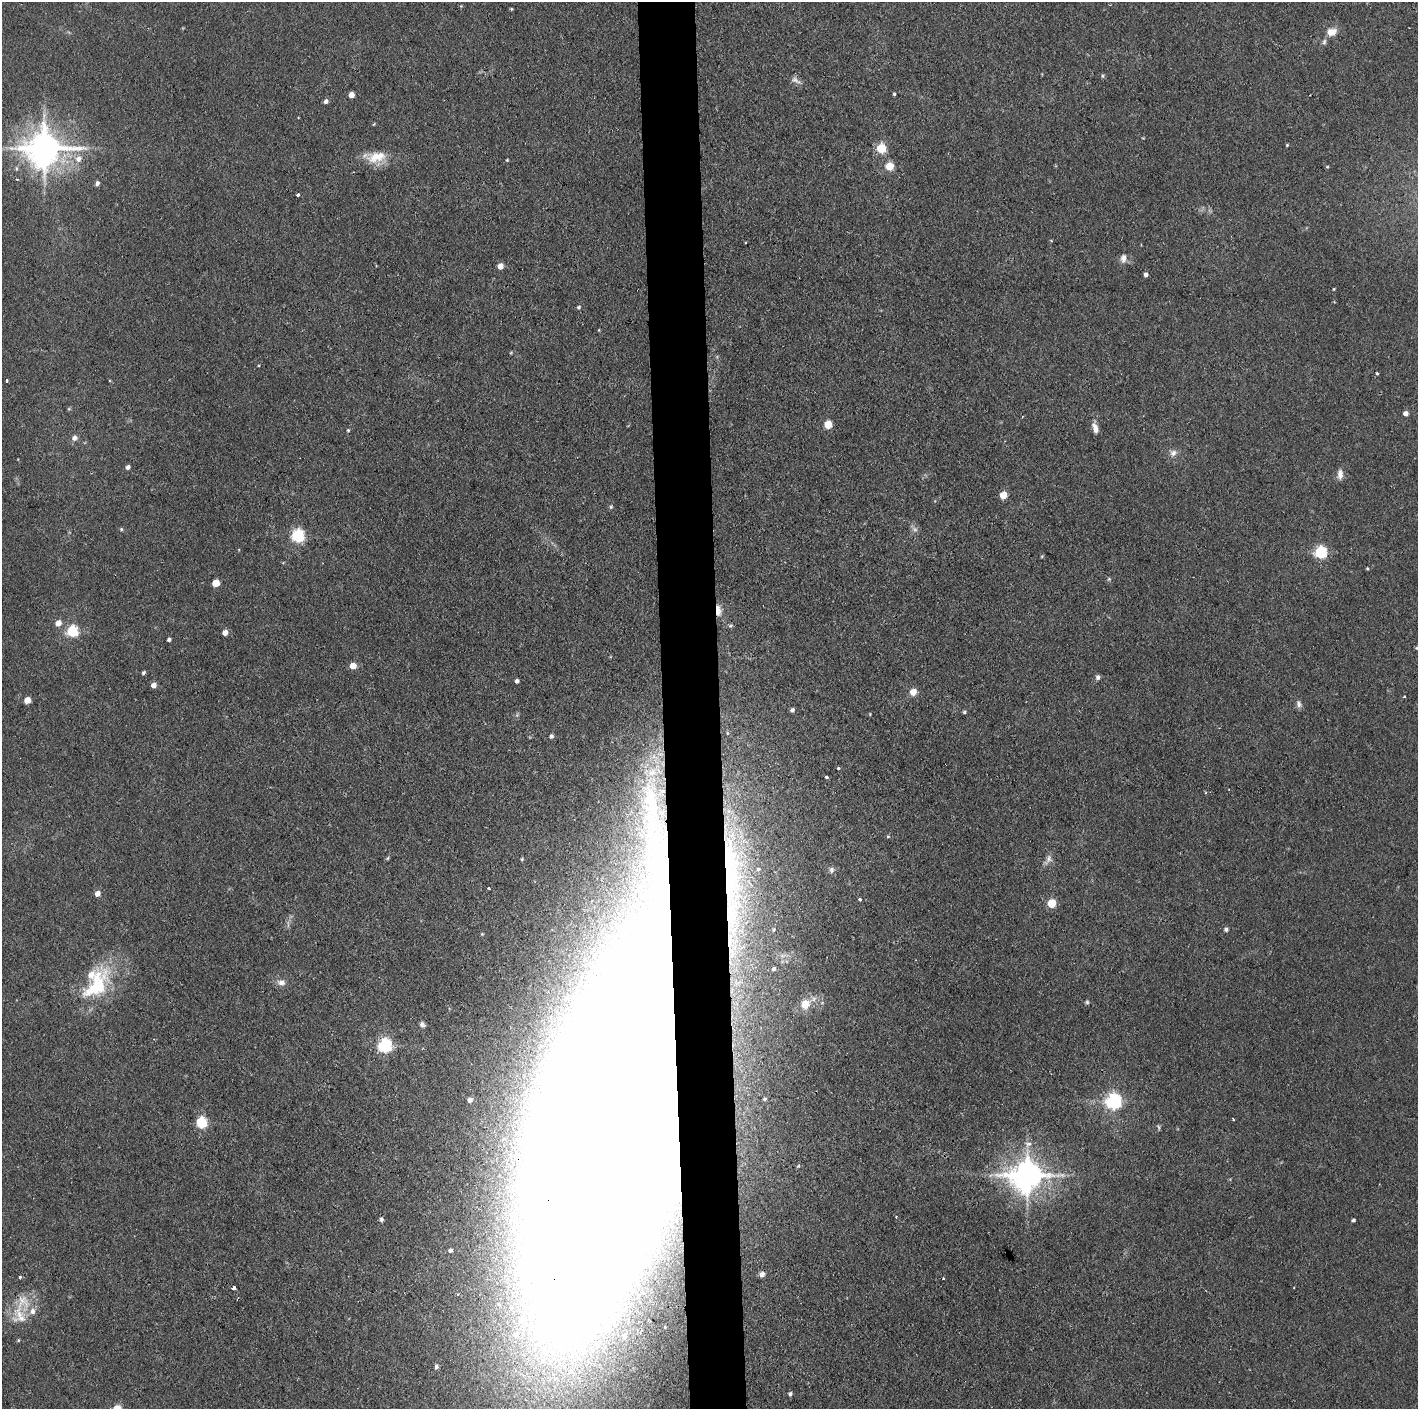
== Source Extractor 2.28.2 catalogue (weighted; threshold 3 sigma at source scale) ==
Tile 5 of 3 x 3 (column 2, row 2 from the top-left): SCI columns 1418-2833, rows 1407-2813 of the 4250 x 4220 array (HDU 1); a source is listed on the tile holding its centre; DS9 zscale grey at full resolution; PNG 1420 x 1411 px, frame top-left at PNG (2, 2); no overlay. Shown black and unused: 4% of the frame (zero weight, under 2 of 3 exposures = <1% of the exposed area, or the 3 px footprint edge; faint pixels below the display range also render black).
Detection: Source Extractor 2.28.2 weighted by HDU 2 'WHT'; one run over the whole footprint, this tile lists its part. Background 0.0464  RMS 0.0053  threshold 0.0237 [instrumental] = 3 sigma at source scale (4.5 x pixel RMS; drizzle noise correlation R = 1.50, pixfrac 1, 0.05/0.05 arcsec/px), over >= 5 px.
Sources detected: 118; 1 too faint to see at this stretch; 2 inside a brighter object's white glare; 1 cosmic-ray / hot-pixel residue — not listed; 4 inside a brighter listed object's ellipse — not listed separately; the other 110 listed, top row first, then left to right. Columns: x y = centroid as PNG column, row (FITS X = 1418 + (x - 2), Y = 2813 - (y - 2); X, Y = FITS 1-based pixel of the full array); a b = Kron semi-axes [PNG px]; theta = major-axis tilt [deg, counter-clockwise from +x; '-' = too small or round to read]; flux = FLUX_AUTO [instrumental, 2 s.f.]
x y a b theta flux
511 9 4 3 - 0.51
1331 32 13 10 10 5.2
1103 76 6 5 - 0.79
795 80 15 7 -23 2.4
894 94 3 3 - 0.79
351 95 4 4 - 5.2
326 101 5 4 - 1.9
374 124 5 3 - 0.44
1287 145 3 3 - 0.59
44 148 11 10 - 1300
881 148 5 5 - 32
376 157 28 15 12 11
78 159 9 8 - 4
507 160 3 3 - 0.51
889 166 5 5 - 19
97 183 5 5 - 1.5
298 195 3 3 - 2.1
1051 240 4 3 - 0.41
746 242 3 2 - 0.45
1124 258 11 8 76 3
500 266 5 4 - 6.5
1146 275 4 4 - 1.6
1334 289 3 3 - 0.44
579 307 5 5 - 0.91
511 352 5 3 - 0.52
7 380 3 3 - 1.1
1406 413 4 4 - 2.9
828 424 6 5 - 9.9
1095 428 12 6 -71 3.8
348 430 5 4 - 0.66
74 438 7 6 - 2.3
1173 453 9 8 - 2.6
128 467 5 4 - 1.6
1340 474 13 7 -88 3.2
1003 495 5 5 - 12
611 507 6 4 70 0.79
121 529 5 4 - 0.68
298 536 6 6 - 93
1321 552 6 5 - 76
1042 556 5 4 - 0.47
1367 569 4 3 - 0.55
1109 579 6 4 47 0.69
215 583 5 5 - 15
718 610 14 6 -85 5
58 623 6 6 - 4.2
731 626 6 5 - 0.95
72 631 6 5 - 58
225 632 6 5 - 3.1
169 639 4 3 - 1.1
1417 648 5 4 - 0.65
353 666 5 4 - 8.3
143 673 4 3 - 1
1098 677 6 5 - 1.4
517 681 4 4 - 1.6
153 685 5 4 - 3.7
913 692 7 6 - 4.9
1404 696 3 3 - 0.52
27 700 5 4 - 8
1299 704 9 6 -84 1.9
792 710 5 4 - 1.4
964 712 5 4 - 0.83
727 733 6 4 -72 0.58
551 736 5 5 - 1.5
654 757 7 4 -18 1.7
838 768 3 3 - 0.98
652 772 15 12 11 8.8
827 777 3 3 - 2
888 836 5 5 - 0.63
387 858 6 4 60 0.65
1049 858 10 6 80 2.2
522 859 4 4 - 0.56
758 869 3 3 - 0.52
831 870 9 7 -78 1.9
489 888 3 2 - 0.59
97 893 5 5 - 4.3
860 899 4 3 - 1.3
1052 903 5 5 - 24
731 914 65 19 88 41
1226 929 5 5 - 1.2
774 969 3 3 - 0.83
281 982 10 8 -7 3.1
96 985 55 27 58 39
813 999 11 9 -56 4.2
1087 1002 5 5 - 0.83
805 1004 10 8 57 10
422 1024 8 6 -62 1.5
385 1045 6 6 - 110
470 1100 5 5 - 2.2
1114 1101 7 6 - 160
1233 1119 3 2 - 0.41
201 1122 6 5 - 54
1158 1127 7 4 -67 0.77
609 1134 204 64 77 11000
1028 1144 10 7 4 2.8
798 1166 5 4 - 0.64
1027 1175 10 9 - 1000
896 1216 4 3 - 0.43
381 1219 5 5 - 1.3
1353 1220 4 3 - 1.1
450 1250 6 6 - 1.5
762 1274 4 4 - 2.2
20 1277 3 3 - 0.83
943 1278 3 3 - 0.62
233 1288 4 3 - 2
511 1307 7 6 - 3.6
20 1316 30 22 -76 15
516 1334 11 10 - 6.8
624 1335 8 7 - 2.3
436 1367 4 4 - 1.1
790 1394 4 4 - 1.2
Overlapping masked pixels (flux is a lower limit): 4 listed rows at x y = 718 610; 731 914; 609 1134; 233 1288
Isophote crosses this tile's border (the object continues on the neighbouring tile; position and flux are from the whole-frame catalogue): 2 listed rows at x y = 1417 648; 609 1134